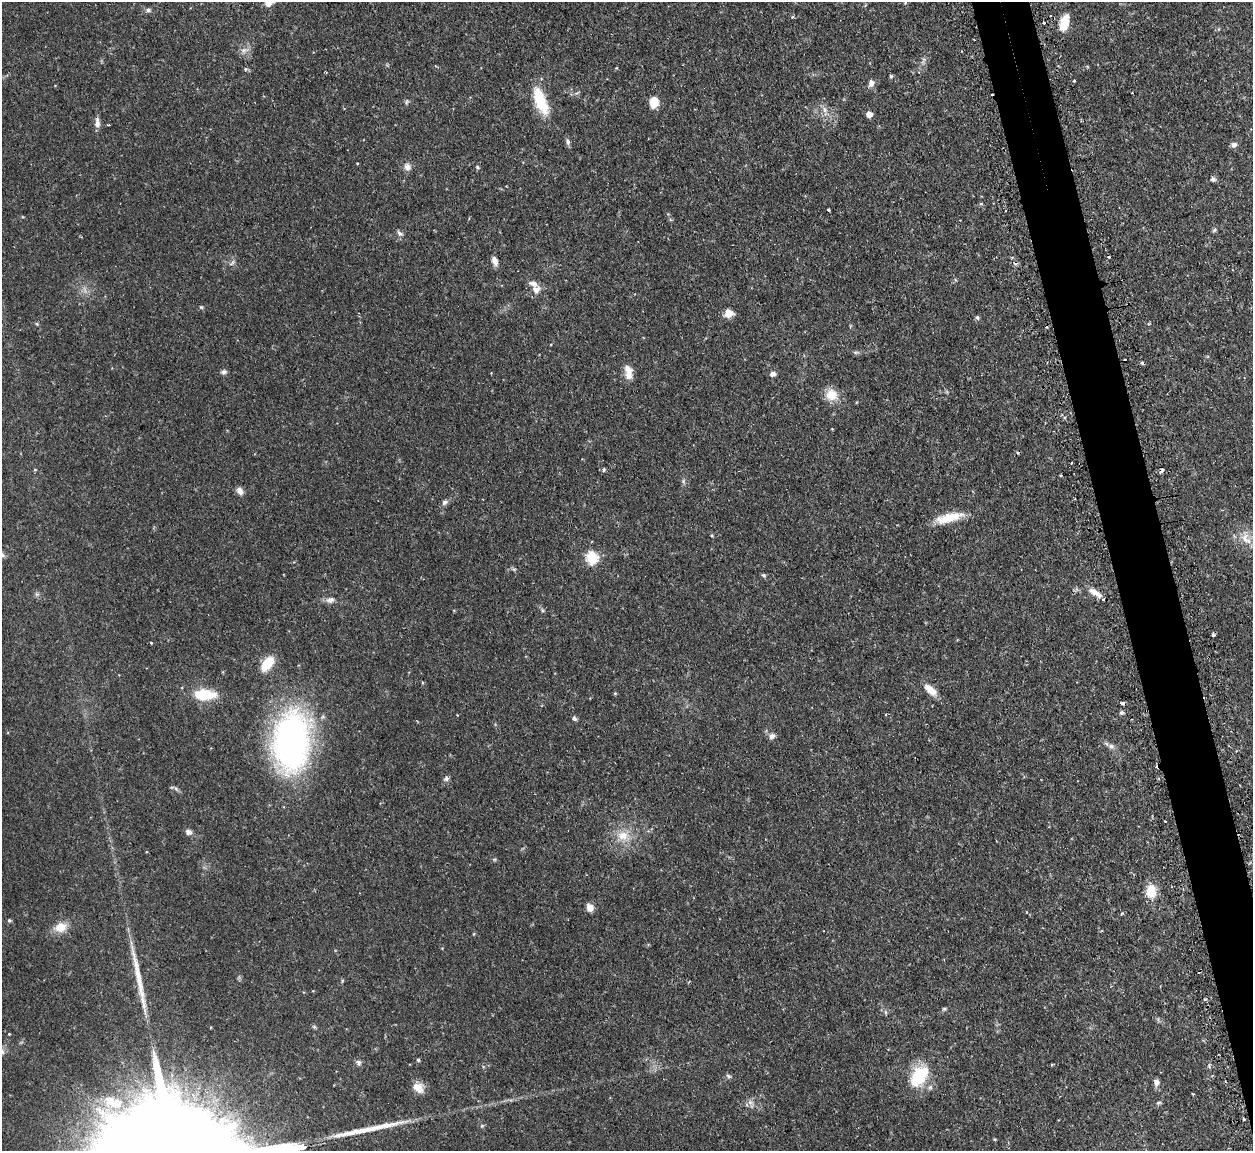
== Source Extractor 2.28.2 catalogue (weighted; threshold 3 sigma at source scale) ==
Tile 6 of 4 x 4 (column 2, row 2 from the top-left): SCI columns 1286-2536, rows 2463-3611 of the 5072 x 5047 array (HDU 1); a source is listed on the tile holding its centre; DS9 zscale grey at full resolution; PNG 1255 x 1153 px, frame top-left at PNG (2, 2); no overlay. Shown black and unused: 4% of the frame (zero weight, under 2 of 3 exposures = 4% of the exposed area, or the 3 px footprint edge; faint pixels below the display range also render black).
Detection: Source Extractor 2.28.2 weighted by HDU 2 'WHT'; one run over the whole footprint, this tile lists its part. Background 0.0595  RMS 0.0067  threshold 0.0302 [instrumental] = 3 sigma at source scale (4.5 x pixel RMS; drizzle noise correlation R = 1.50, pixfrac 1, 0.05/0.05 arcsec/px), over >= 5 px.
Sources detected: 119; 15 cosmic-ray / hot-pixel residue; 2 long thin detections or spike segments (spike, bleed or trail) — not listed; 4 inside a brighter listed object's ellipse — not listed separately; the other 98 listed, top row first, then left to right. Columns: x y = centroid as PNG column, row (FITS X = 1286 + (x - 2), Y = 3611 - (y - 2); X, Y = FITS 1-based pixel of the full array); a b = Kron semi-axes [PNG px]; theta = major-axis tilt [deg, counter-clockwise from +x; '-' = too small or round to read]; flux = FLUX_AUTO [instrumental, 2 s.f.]
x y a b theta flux
268 2 7 6 - 8.9
905 3 5 3 - 0.58
148 10 7 6 - 1.8
1050 16 3 2 - 0.84
792 17 4 4 - 0.98
1064 22 19 9 76 11
1044 23 3 3 - 0.78
244 50 12 6 11 3
245 69 5 5 - 1
891 76 5 4 - 0.94
1074 80 3 3 - 1.8
871 83 9 7 77 3.3
540 101 32 12 -68 25
406 102 7 5 39 1.2
654 102 11 9 86 9.4
825 110 15 6 -83 3.7
869 114 5 5 - 6.3
97 123 14 6 89 3.6
108 125 3 2 - 0.58
568 142 9 5 -78 1.8
1234 145 7 7 - 2.5
357 163 4 2 - 0.46
407 167 10 9 - 3.5
477 167 5 4 - 0.88
1213 179 7 6 - 1.6
981 204 5 4 - 0.83
1214 230 7 5 49 1.2
400 233 11 5 -41 1.9
494 261 10 6 -69 4.1
232 263 10 4 45 1.6
536 289 12 10 23 4.9
201 307 6 4 -42 0.87
729 313 9 8 - 7.6
977 317 6 5 - 1.3
37 324 5 4 - 0.79
856 352 9 4 5 1.3
224 372 7 6 - 1.8
773 374 7 6 - 2.5
628 375 15 10 59 5.5
831 395 14 13 - 11
1017 452 3 3 - 1.5
1072 463 3 2 - 0.59
35 470 5 3 - 0.58
604 470 5 4 - 1.1
1162 470 5 3 - 3.3
683 481 7 4 89 1.3
240 491 10 7 -57 3.3
445 502 9 7 28 2.1
949 518 33 10 15 16
1246 538 20 12 -55 10
592 558 6 6 - 65
764 575 6 5 - 1
1094 592 14 8 -26 5.6
37 594 6 6 - 1.4
1103 599 3 3 - 7.8
330 600 11 9 10 3.5
1213 635 4 3 - 2.9
151 643 3 3 - 0.66
267 664 14 8 51 19
930 690 18 8 -42 7.8
615 693 5 4 - 0.61
204 695 18 9 -1 26
1122 703 4 3 - 8
1121 713 5 5 - 1.3
886 715 3 2 - 0.61
574 718 7 5 -55 1.4
772 736 8 7 - 2.7
291 742 68 40 84 190
1111 746 8 6 -15 2.4
446 778 7 6 - 2
176 789 7 4 -20 1.3
1165 821 3 2 - 0.65
188 832 7 6 - 2.7
623 836 17 14 -11 11
494 859 6 4 -17 0.87
1151 891 14 11 87 13
590 908 8 7 - 5
1027 912 4 3 - 0.63
9 920 5 5 - 1.1
60 927 16 13 16 9.3
342 981 6 3 73 0.73
944 1009 5 5 - 1
885 1012 6 4 -89 1.1
314 1027 6 4 -1 0.99
9 1034 3 3 - 0.52
2 1052 7 6 - 1.8
418 1060 4 4 - 0.99
358 1062 8 6 -34 2
1209 1065 5 4 - 0.95
729 1076 7 5 -28 1.3
919 1076 28 18 55 30
1156 1082 8 6 -87 3.4
418 1088 14 10 -39 7.5
750 1102 8 6 6 2.3
1159 1102 6 5 - 1.2
117 1103 27 17 25 26
995 1139 4 4 - 0.68
297 1148 12 3 11 1400
Overlapping masked pixels (flux is a lower limit): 2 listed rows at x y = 1162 470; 1122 703
Isophote crosses this tile's border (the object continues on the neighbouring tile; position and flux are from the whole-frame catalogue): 4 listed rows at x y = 268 2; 1246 538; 2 1052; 297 1148